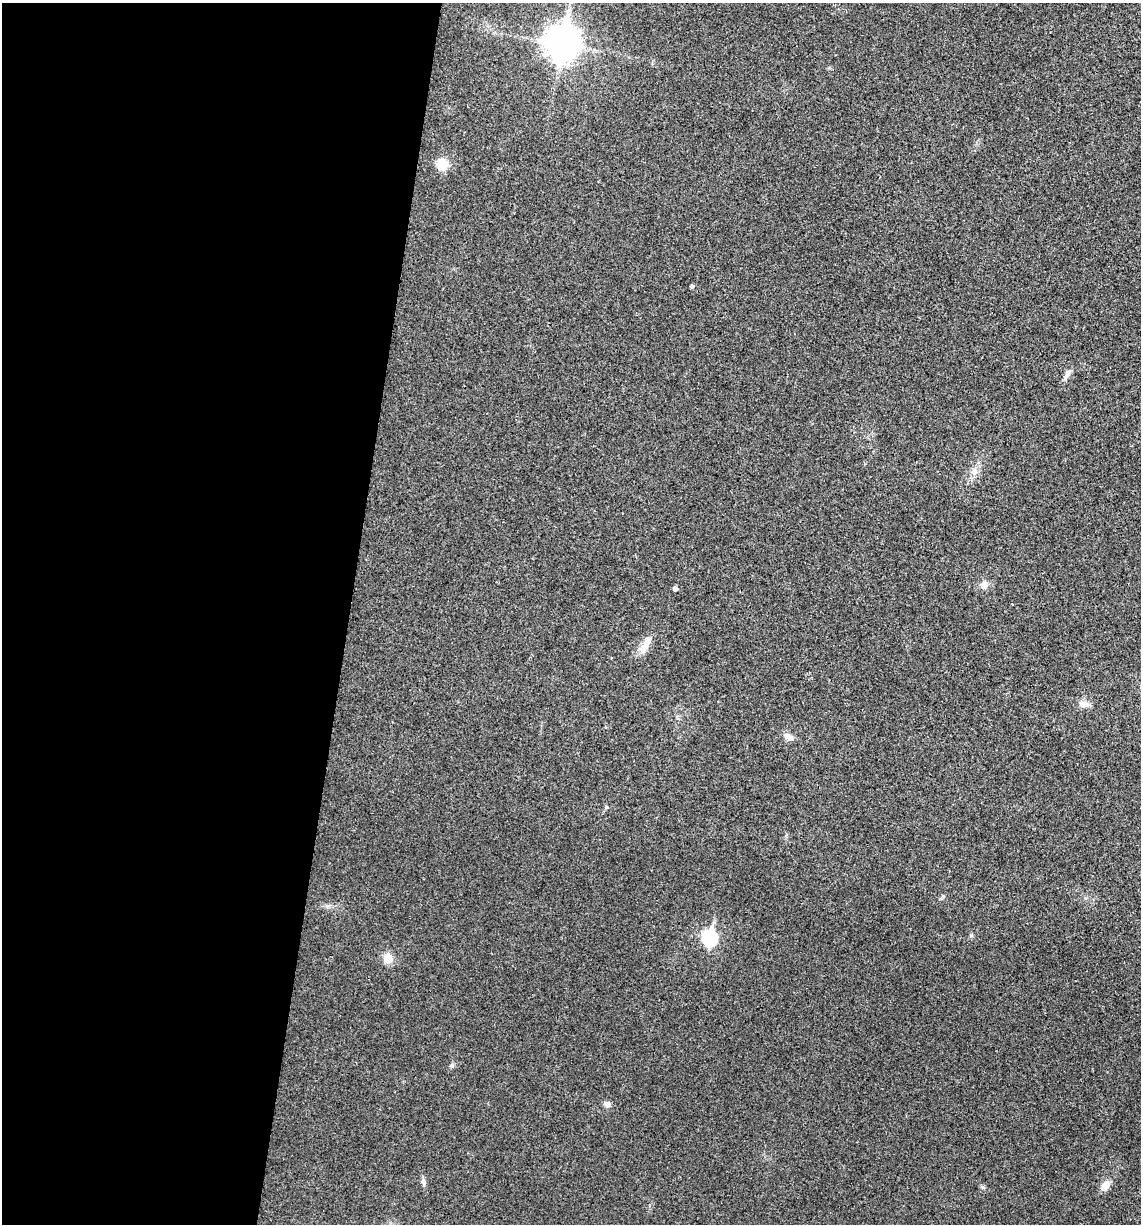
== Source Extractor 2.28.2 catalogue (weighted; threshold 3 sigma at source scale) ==
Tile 5 of 4 x 4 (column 1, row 2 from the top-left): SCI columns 120-1258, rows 2450-3671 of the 4914 x 4897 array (HDU 1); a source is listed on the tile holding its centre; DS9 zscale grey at full resolution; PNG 1143 x 1226 px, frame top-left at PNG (2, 3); no overlay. Shown black and unused: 31% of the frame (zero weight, under 3 of 4 exposures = <1% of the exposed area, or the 3 px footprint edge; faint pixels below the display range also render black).
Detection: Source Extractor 2.28.2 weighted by HDU 2 'WHT'; one run over the whole footprint, this tile lists its part. Background 0.0202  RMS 0.0059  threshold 0.0265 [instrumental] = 3 sigma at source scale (4.5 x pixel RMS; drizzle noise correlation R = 1.50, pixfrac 1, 0.05/0.05 arcsec/px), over >= 5 px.
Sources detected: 17; all 17 listed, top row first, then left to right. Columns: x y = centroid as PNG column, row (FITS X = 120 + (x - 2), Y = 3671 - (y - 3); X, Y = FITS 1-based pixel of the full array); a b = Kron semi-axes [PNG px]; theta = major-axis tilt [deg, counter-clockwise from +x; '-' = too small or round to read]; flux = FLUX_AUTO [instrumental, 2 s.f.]
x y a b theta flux
562 44 13 10 81 930
442 164 14 12 -65 8.9
691 286 4 4 - 1.1
1068 372 12 7 70 2.5
974 471 7 4 -71 1.5
985 585 12 8 -88 2.8
675 588 5 4 - 1.8
646 644 31 8 62 6.1
1084 704 12 9 -10 3.7
788 737 13 8 -31 3.3
606 807 6 4 90 0.69
710 938 8 7 - 92
388 958 12 10 -73 6.6
607 1104 8 7 - 2.1
423 1181 10 5 -77 1.6
1105 1186 13 8 46 5.1
982 1187 6 4 -44 0.92
Unlisted compact peaks at least as high as the median listed source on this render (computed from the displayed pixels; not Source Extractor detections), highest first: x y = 452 1066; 971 935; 943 896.